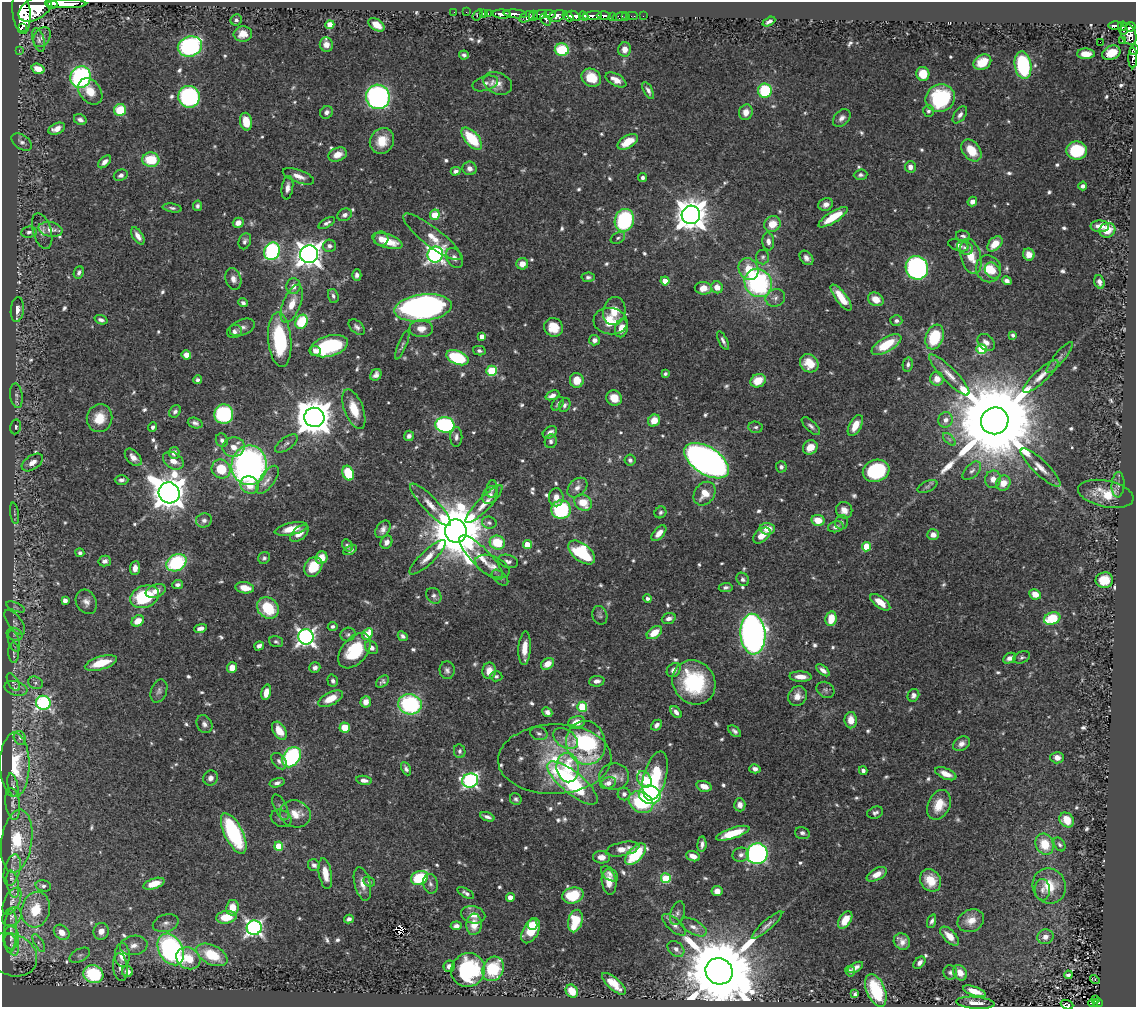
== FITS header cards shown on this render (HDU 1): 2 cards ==
NAXIS1  =                 1134
NAXIS2  =                 1005

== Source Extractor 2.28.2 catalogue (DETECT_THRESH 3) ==
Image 1134 x 1005 px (HDU 1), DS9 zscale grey, 1 PNG px = 1 image px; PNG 1138 x 1009 px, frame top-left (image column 1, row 1005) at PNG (2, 2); each listed source drawn as its Kron ellipse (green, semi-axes under 4 px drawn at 4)
Background 0.397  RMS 0.013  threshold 0.0393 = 3 sigma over >= 5 px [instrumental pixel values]
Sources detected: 734; of the 734, the 500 brightest by FLUX_AUTO listed and drawn (234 fainter detections omitted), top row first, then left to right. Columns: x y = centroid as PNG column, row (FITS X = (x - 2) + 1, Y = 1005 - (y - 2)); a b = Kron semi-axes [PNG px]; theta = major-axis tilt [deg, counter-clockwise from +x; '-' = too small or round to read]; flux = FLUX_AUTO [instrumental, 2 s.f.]
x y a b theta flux
51 3 6 5 - 330
66 4 20 4 0 1100
35 9 18 11 29 2900
21 12 22 9 -84 2700
454 12 2 2 - 6.7
466 12 2 2 - 6.3
483 13 3 2 - 12
488 13 3 2 - 16
502 14 9 4 -4 540
515 14 12 4 -5 510
550 14 6 3 -7 110
478 15 6 3 55 22
540 15 7 4 17 330
604 15 7 3 1 140
533 16 5 3 - 130
557 16 8 5 23 390
568 16 6 4 -31 510
574 16 7 4 -23 530
584 16 5 3 - 260
592 16 10 4 8 450
612 16 3 3 - 62
626 16 2 2 - 4.5
632 16 6 2 0 7.3
643 16 2 2 - 3.6
527 17 8 5 30 250
621 17 8 3 14 45
236 20 6 5 - 2.4
545 20 6 3 -49 120
769 22 7 3 27 2.8
330 25 4 4 - 15
377 25 9 5 -34 10
1115 26 7 3 1 120
1122 26 4 3 - 120
22 27 2 2 - 8100
1131 27 5 4 - 290
1123 30 4 3 - 93
243 34 9 7 4 8.6
1128 34 11 7 -65 360
42 37 10 8 60 3.8
39 40 12 5 -74 2.9
1122 41 2 2 - 6.1
1100 42 2 2 - 300
326 44 7 6 - 7.3
190 46 12 10 20 180
625 49 7 6 - 7.7
19 50 2 2 - 4.8
562 50 7 6 - 42
1134 50 5 4 - 160
1111 53 9 6 23 15
1086 54 9 5 0 11
464 55 5 4 - 2.3
1133 58 10 4 -90 140
982 62 9 7 32 20
1023 65 14 8 -81 93
38 69 6 5 - 11
923 74 7 6 - 19
81 77 11 10 - 150
591 78 10 8 -33 21
616 80 11 6 -28 8.4
485 83 13 7 16 5.3
498 83 15 10 -24 8.8
648 90 9 4 -62 3.4
90 91 14 10 -53 14
765 91 7 7 - 55
189 97 11 10 - 150
378 97 12 12 - 270
940 98 15 13 29 81
120 110 6 6 - 32
928 111 6 5 - 2.5
326 112 7 6 - 3.5
746 112 8 7 - 8
960 115 10 5 53 3.9
842 118 10 7 46 4.8
80 120 6 5 - 3.3
246 122 9 6 -78 17
57 129 9 5 24 8.6
472 139 13 7 -48 41
382 141 13 11 58 18
22 142 11 7 -35 3.6
628 142 11 6 32 20
971 150 12 8 -51 21
1077 151 10 9 - 48
338 154 9 6 21 10
151 160 8 7 - 33
104 162 8 4 45 4.2
910 167 5 5 - 5.6
470 168 7 6 - 4.9
456 171 5 4 - 3
121 175 7 5 24 3.1
861 175 7 5 3 2.3
298 176 16 6 -20 7.2
643 177 4 4 - 2.3
1083 186 4 4 - 3.5
287 188 12 5 82 4.8
972 202 5 4 - 5.4
826 204 7 6 - 5.6
197 206 5 4 - 2.5
172 208 9 4 -9 2.5
345 215 7 6 - 3.6
435 215 5 5 - 31
691 215 9 9 - 1700
833 217 17 5 32 25
624 220 11 9 73 110
238 223 5 5 - 7.2
327 223 9 4 29 2.8
772 224 9 7 28 15
1100 226 9 6 -2 7.1
51 229 12 7 -12 8.1
1107 230 8 7 - 12
42 231 18 9 -74 6.3
29 232 8 5 7 2.9
138 236 10 5 -57 6
963 236 7 5 -13 2.4
432 237 36 9 -38 17
618 238 8 5 29 2.2
381 239 7 7 - 6.2
245 241 8 6 66 3.2
387 241 16 6 -18 22
768 241 9 6 -83 4.9
995 244 9 6 46 17
958 245 10 5 -16 4
329 246 6 6 - 3.6
965 248 8 6 -32 3.3
272 251 9 7 68 160
309 254 9 9 - 940
435 254 8 7 - 330
1029 254 6 5 - 8.2
971 256 18 10 -75 20
763 257 7 6 - 2.3
454 258 10 8 -58 5.1
806 258 8 6 -51 4.1
522 264 6 5 - 8.7
917 268 12 11 - 180
749 269 11 9 -59 22
988 269 14 12 -63 19
993 271 9 7 -48 7.8
79 273 6 4 66 2.7
357 275 6 4 -89 3.6
588 277 6 5 - 2.3
233 279 11 7 -74 6.2
665 281 4 4 - 13
1007 281 5 4 - 3.9
1099 282 7 5 -73 4.1
758 283 14 13 - 150
293 286 8 7 - 5.7
717 287 6 5 - 8.5
703 288 8 6 -4 11
333 296 7 5 -70 2.5
775 298 10 8 24 4.5
841 298 16 5 -53 18
876 299 8 6 -28 12
243 303 5 4 - 2.7
292 304 20 9 68 15
423 308 29 13 7 410
17 310 12 6 85 6.7
614 311 14 11 78 14
101 320 7 4 -18 3
610 321 17 13 -7 22
896 321 6 5 - 2.7
301 322 7 5 61 42
242 327 13 8 22 4.9
357 327 9 6 -42 3.4
554 327 10 9 - 16
621 328 9 6 76 11
421 329 12 8 -1 9.2
234 331 7 6 - 3.6
1013 335 4 4 - 2.2
482 336 4 4 - 7.2
935 337 13 8 69 46
280 340 27 11 -85 80
594 340 5 5 - 4.2
723 341 10 4 -63 2.9
986 342 10 7 -45 5.1
886 344 17 7 30 30
402 345 15 3 68 2.1
329 346 19 10 16 89
981 349 5 5 - 55
315 351 6 5 - 3.7
479 351 6 4 -14 2.3
186 355 5 4 - 8.3
1060 357 19 5 50 3.7
457 358 12 6 -21 66
809 363 10 8 -43 18
908 364 7 5 80 2.7
492 371 5 5 - 60
665 374 4 3 - 2.1
376 375 6 5 - 4
949 375 27 7 -46 12
1041 376 23 6 42 9.6
937 379 7 6 - 8.8
198 380 4 4 - 2.3
577 380 7 7 - 14
758 381 8 6 29 18
552 395 7 4 22 4.9
16 396 12 6 -83 3.1
614 398 8 7 - 15
558 404 8 5 52 2.2
565 405 7 5 63 2.6
354 409 21 9 -69 20
175 411 7 5 49 2.7
224 414 10 9 - 84
314 417 10 9 - 2400
99 418 14 12 73 19
946 420 8 7 - 5.4
654 421 6 5 - 13
995 421 14 13 - 25000
195 423 7 5 -19 3.1
445 425 9 7 -9 130
811 426 12 5 -44 3.1
855 426 11 6 61 14
16 427 7 5 78 2.1
153 427 5 4 - 2.8
756 427 7 5 -3 2.3
550 432 8 5 32 4.2
409 436 5 5 - 3.2
456 437 10 6 88 3.3
949 439 8 4 -45 2.1
222 440 7 6 - 3.1
551 441 7 6 - 2.7
286 444 13 6 35 3.4
234 447 11 10 - 10
810 447 8 6 43 11
174 453 6 5 - 5.8
133 457 10 6 -48 6.4
630 460 5 5 - 2.5
173 461 11 7 -33 8.7
707 461 25 13 -33 670
32 462 12 7 34 7.7
249 465 20 17 88 350
781 467 5 5 - 2.9
1041 468 26 7 -43 11
221 469 10 9 - 26
876 471 13 11 21 86
972 471 11 6 46 3.6
348 473 7 5 -68 41
993 479 9 8 - 6.7
121 480 7 4 0 3.1
267 480 16 7 55 7.3
1003 483 8 7 - 11
250 485 9 8 - 14
1118 485 13 6 87 4
927 486 10 5 24 2.4
577 488 11 8 44 6.2
492 489 9 5 81 2.6
169 493 11 10 - 1900
705 494 13 9 54 14
1106 494 28 13 -12 30
490 495 10 7 60 4.1
556 497 9 7 89 6.3
583 503 9 7 -35 18
484 504 25 6 46 10
430 505 28 7 -46 12
561 510 10 9 - 85
844 510 8 8 - 7.3
660 512 6 5 - 2.4
14 513 11 4 -81 2.1
204 520 8 7 - 3.8
818 520 7 5 -12 15
841 522 7 6 - 2.4
489 523 7 6 - 2.5
836 527 8 5 13 3.7
291 529 17 6 12 15
383 529 10 6 55 4.2
767 529 7 5 -1 11
456 531 11 11 - 7700
299 533 11 6 39 8.1
659 533 9 5 48 7.1
762 535 10 6 39 11
933 535 6 5 - 6.3
386 542 7 5 59 4.6
497 543 7 7 - 32
527 544 4 4 - 18
347 545 6 5 - 2.1
866 547 5 4 - 26
350 550 7 4 28 2.2
582 552 16 8 -38 74
80 553 4 4 - 2.4
428 557 24 7 43 10
264 558 6 5 - 2.1
322 558 6 5 - 13
481 558 30 9 -45 16
105 561 6 5 - 3.7
508 561 10 6 -13 3.3
176 563 10 8 27 74
492 566 18 10 -24 8
313 567 10 8 57 24
135 568 7 5 84 5.9
500 578 10 5 -43 2.5
743 579 7 6 - 2.8
1104 580 9 8 - 24
178 584 5 4 - 2.7
726 587 7 4 7 2.5
245 588 9 5 -9 11
156 591 10 6 20 7.9
1035 594 6 5 - 11
434 596 8 7 - 3.1
145 597 15 10 21 58
647 599 4 4 - 2.9
65 600 4 4 - 5.6
86 602 13 10 -64 6.1
880 602 12 5 -37 12
15 607 10 4 -23 2.1
268 608 11 10 - 36
600 615 9 7 -71 2.3
669 618 7 5 21 4.3
831 619 7 5 79 18
1052 619 8 6 20 49
138 621 6 5 - 12
15 622 15 7 -53 5.1
333 626 5 4 - 2.2
200 628 6 4 12 4.3
654 633 8 5 35 15
15 634 8 6 -20 2.8
348 634 7 6 - 2.2
368 634 6 4 60 25
753 634 20 12 -86 560
403 636 5 4 - 2.6
306 637 7 7 - 400
14 641 11 5 -72 3.2
276 642 7 5 -17 2.1
259 646 5 4 - 4.1
371 648 7 5 -46 4.3
525 648 17 6 86 12
355 651 20 12 50 47
14 653 10 5 -89 3
1022 657 8 5 21 2.3
1010 658 7 5 27 5
101 663 16 6 16 25
547 664 7 5 33 12
232 668 5 5 - 8.9
315 668 5 5 - 3.4
447 670 9 7 -85 3.4
674 670 8 6 48 4.4
823 670 8 4 -39 4.6
489 671 8 7 - 9.9
496 676 6 5 - 2.1
801 677 11 5 -2 8.9
333 681 6 5 - 2.4
597 681 8 5 6 4.1
13 682 10 5 -60 2.4
382 682 7 5 41 2.4
694 682 23 20 -51 76
35 683 7 6 - 2.6
16 688 11 7 -17 4
825 690 9 7 -33 3
159 691 12 8 70 3.7
266 692 8 4 76 9.1
913 695 6 5 - 3.5
797 696 10 9 - 7.2
331 699 13 6 27 15
366 702 6 5 - 6.7
43 703 7 7 - 170
410 704 12 10 -14 120
582 707 5 5 - 58
547 712 5 4 - 3.8
676 712 7 4 -51 4.1
851 720 8 6 -89 11
577 722 8 6 15 10
204 724 9 7 -61 4
656 725 6 4 43 4
345 728 5 5 - 20
279 731 10 6 -58 13
735 731 7 4 -38 2.6
539 733 9 6 -16 2.9
20 738 7 6 - 2.5
565 738 14 9 -34 7.4
586 743 22 19 -75 140
961 744 9 6 32 5.1
460 751 7 5 -81 2.4
291 757 11 8 55 120
1057 758 7 5 -2 5.4
555 759 57 35 2 79
279 761 9 6 -50 3.5
15 765 32 14 -90 38
568 768 15 11 -81 22
406 769 7 4 -63 2.7
755 769 5 4 - 3.2
863 771 4 4 - 3.1
946 774 11 5 -22 8.2
655 776 25 11 75 57
614 777 15 13 6 9.5
211 778 8 7 - 4.3
644 779 9 6 -58 36
364 780 8 4 -9 4.4
470 780 8 7 - 210
277 783 7 4 15 2.9
572 783 31 11 -39 140
608 783 8 5 22 6.6
13 785 12 5 -78 3.3
704 786 8 5 -18 9.1
624 794 6 6 - 3
650 795 11 9 -16 110
516 799 6 5 - 2.3
641 802 13 10 -31 55
13 804 16 7 -83 4.7
740 805 6 5 - 5
939 805 15 11 65 18
280 807 14 6 -65 3.6
875 813 8 5 20 2.8
295 814 15 13 -20 13
487 817 7 3 -19 3.2
281 818 11 8 -24 3.7
1067 820 8 6 -45 17
234 833 22 9 -64 90
733 833 17 5 18 28
802 833 7 6 - 2.5
17 841 32 15 82 38
702 844 8 4 86 3.1
1045 844 11 9 -64 23
1059 844 7 5 -56 2.3
279 846 4 4 - 26
622 849 17 6 12 10
635 854 13 7 47 54
757 854 10 10 - 230
741 855 8 7 - 3.8
693 856 7 5 -19 7.5
601 857 8 6 -3 8
314 865 6 5 - 3.7
12 870 16 8 76 6
325 874 15 6 -80 13
609 874 10 6 -39 3.3
877 874 11 6 28 8.7
420 878 9 7 21 48
666 878 5 5 - 53
930 880 12 10 -57 19
369 882 6 4 -25 2.3
609 882 13 7 -82 9.8
13 884 14 5 -79 4.3
154 884 11 5 18 13
362 884 17 8 -75 9.3
430 884 10 7 -76 3.5
43 886 8 5 -15 3.1
1049 886 18 16 -67 24
1042 890 10 7 -87 4.6
717 891 5 5 - 6.8
466 893 9 4 -30 3.1
573 895 11 8 12 37
510 897 4 4 - 8.4
12 901 15 7 63 5.6
232 908 8 6 81 15
36 910 18 14 76 28
677 913 12 7 71 3.3
473 915 12 8 -14 9.4
12 917 11 8 42 4.3
226 917 10 6 7 24
349 919 5 4 - 3.2
845 920 9 5 57 15
575 921 11 7 75 33
932 921 7 4 73 2.5
971 921 14 11 25 10
166 923 13 8 17 5.2
474 924 11 7 86 14
533 925 5 5 - 6.1
674 925 15 6 -40 5.1
767 925 20 5 41 4.7
456 926 5 4 - 3.3
693 927 14 7 -28 6
254 928 7 7 - 310
11 931 22 6 88 6
101 931 8 7 - 8.4
531 931 13 7 62 28
62 932 8 6 -43 9.9
950 936 12 6 -46 10
1045 937 8 7 - 6
11 938 11 8 -90 4.2
902 941 8 7 - 5.9
39 943 10 3 -60 2.2
11 945 11 6 -69 3.2
134 945 14 9 9 8
171 949 17 12 -60 210
676 949 9 7 -40 4.5
12 955 26 20 -26 16
80 955 11 6 28 3.6
122 955 12 7 -89 15
212 955 17 9 -26 40
188 958 12 10 -29 23
919 963 7 5 47 3.8
449 966 5 5 - 4.5
120 967 14 7 -83 6.5
855 967 8 4 28 4.4
493 969 13 10 64 43
468 970 17 16 - 85
127 971 5 5 - 7.2
719 971 14 13 - 16000
850 971 5 5 - 2.5
950 972 7 7 - 2.6
960 973 8 6 -57 9.7
93 974 10 9 - 82
1068 975 4 3 - 2.8
1095 979 5 3 - 20
614 984 15 6 -42 14
876 990 17 9 -67 44
572 991 7 5 -53 13
974 991 12 4 -19 11
855 994 4 4 - 2.4
1096 1000 3 2 - 14
975 1003 19 6 -4 7.7
1093 1003 4 2 - 25
1098 1003 5 4 - 48
1067 1005 6 4 -21 59
At the frame edge (FLAGS 8, measured only in part): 5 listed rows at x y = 51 3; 66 4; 1134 50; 1133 58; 1067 1005
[234 fainter detections neither listed nor drawn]